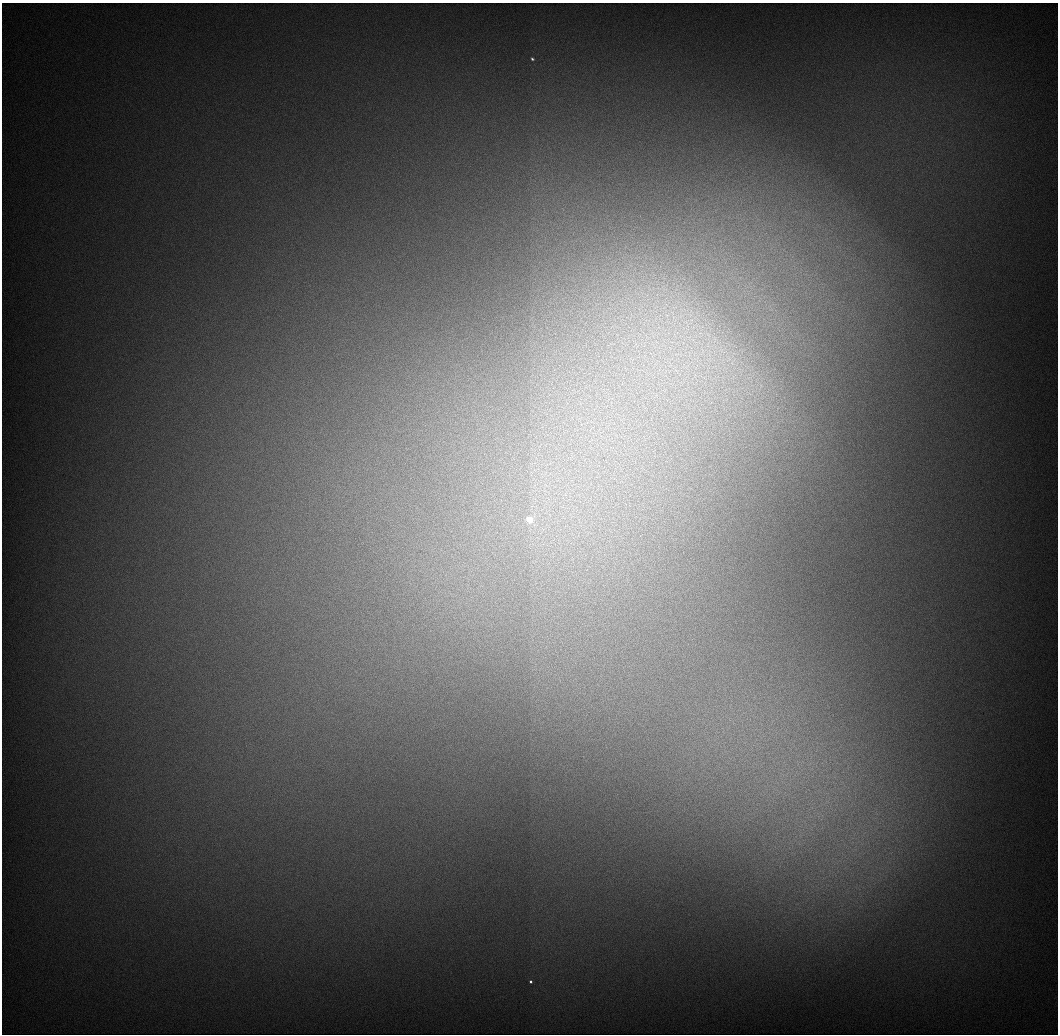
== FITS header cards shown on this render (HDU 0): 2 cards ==
NAXIS1  =                 1056 / Length of Axis 1 (Serial)
NAXIS2  =                 1032 / Length of Axis 2 (Parallel)

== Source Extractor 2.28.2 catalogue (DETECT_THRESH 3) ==
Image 1056 x 1032 px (HDU 0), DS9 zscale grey, 1 PNG px = 1 image px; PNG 1060 x 1036 px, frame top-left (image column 1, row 1032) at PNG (2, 3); no overlay
Background 565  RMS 6.9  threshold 20.8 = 3 sigma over >= 5 px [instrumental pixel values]
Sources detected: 12; all 12 listed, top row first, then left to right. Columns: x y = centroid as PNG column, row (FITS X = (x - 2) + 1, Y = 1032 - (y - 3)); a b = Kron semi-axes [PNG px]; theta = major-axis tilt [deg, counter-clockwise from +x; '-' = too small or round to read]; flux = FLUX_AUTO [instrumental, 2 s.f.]
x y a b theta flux
532 59 4 3 - 990
748 292 11 6 90 3400
691 321 14 6 76 4300
700 334 13 10 83 6200
708 335 18 10 -71 8700
714 339 14 9 -82 6300
694 341 15 5 -42 3800
702 351 12 5 -85 2700
676 354 13 5 10 3200
676 370 18 9 -51 7600
529 520 4 4 - 26000
531 982 3 3 - 1200